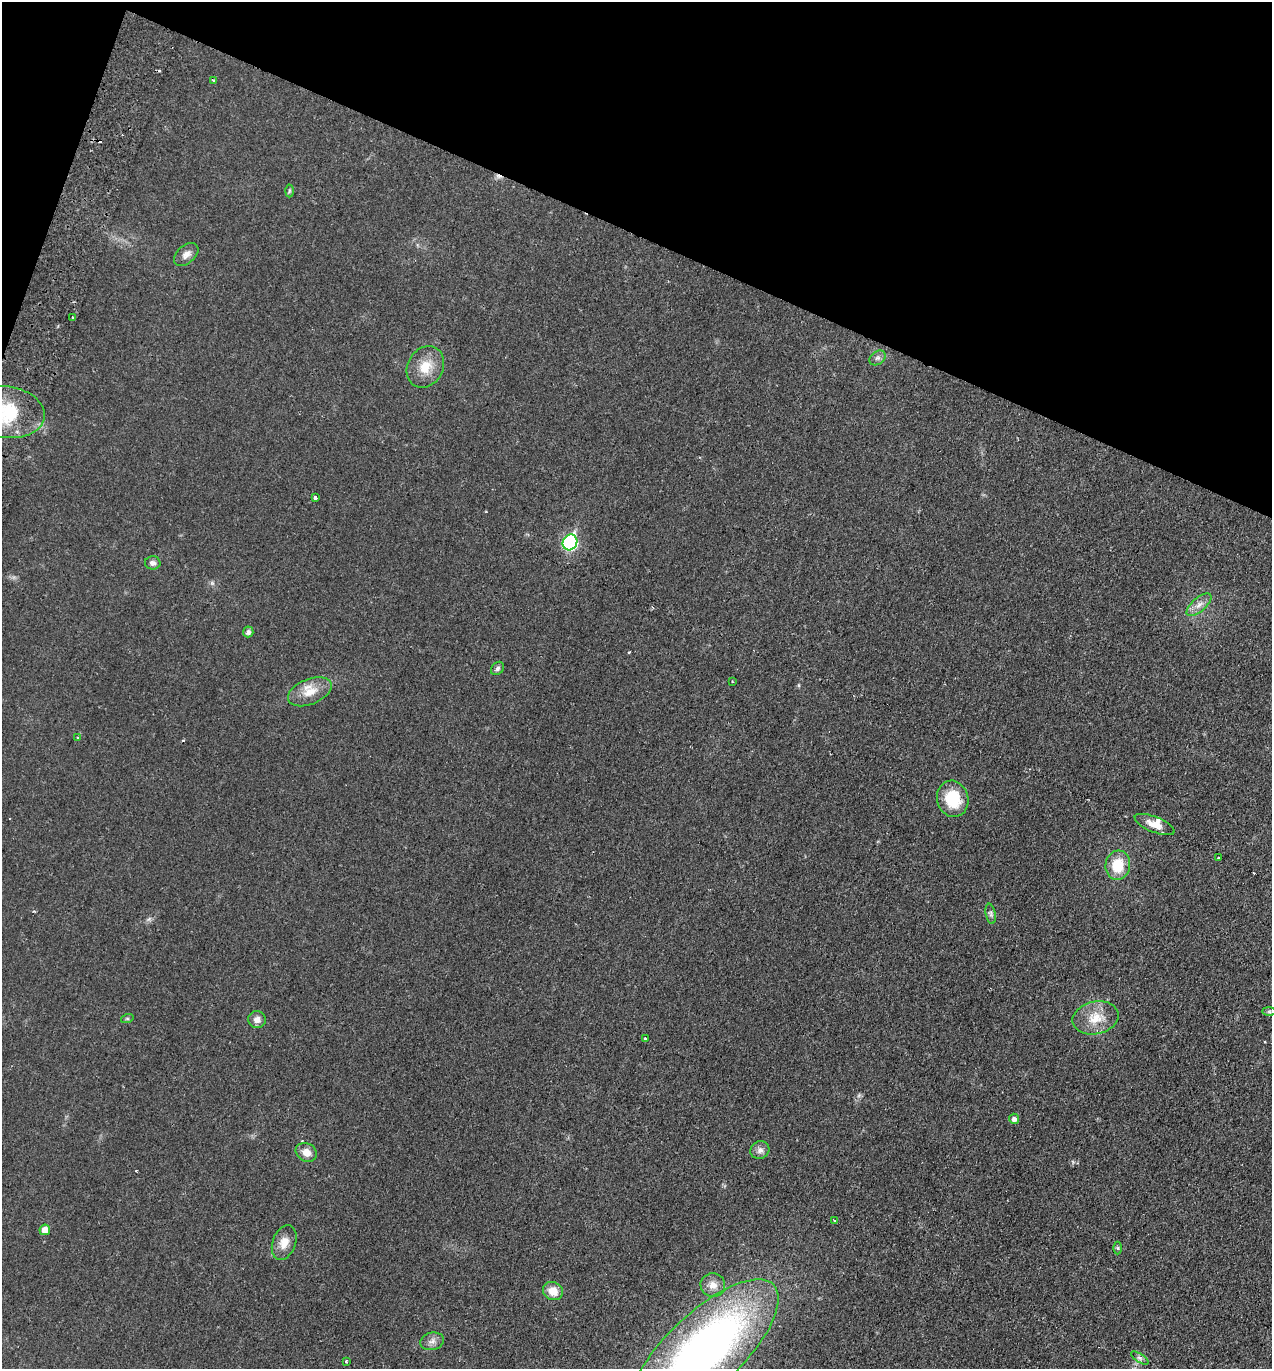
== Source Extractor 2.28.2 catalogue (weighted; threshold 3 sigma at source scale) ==
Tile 2 of 4 x 4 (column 2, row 1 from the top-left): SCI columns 1464-2733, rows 4129-5495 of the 5597 x 5520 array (HDU 1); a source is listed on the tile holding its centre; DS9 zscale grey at full resolution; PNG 1274 x 1371 px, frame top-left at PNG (2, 2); each listed source drawn as its Kron ellipse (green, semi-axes under 4 px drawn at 4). Shown black and unused: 19% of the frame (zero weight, under 2 of 3 exposures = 3% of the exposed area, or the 3 px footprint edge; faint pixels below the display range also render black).
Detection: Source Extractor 2.28.2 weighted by HDU 2 'WHT'; one run over the whole footprint, this tile lists its part. Background 0.0415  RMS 0.0052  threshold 0.0233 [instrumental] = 3 sigma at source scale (4.5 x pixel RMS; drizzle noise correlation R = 1.50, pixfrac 1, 0.05/0.05 arcsec/px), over >= 5 px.
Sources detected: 46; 6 cosmic-ray / hot-pixel residue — neither listed nor drawn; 1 inside a brighter listed object's ellipse — not listed separately; the other 39 listed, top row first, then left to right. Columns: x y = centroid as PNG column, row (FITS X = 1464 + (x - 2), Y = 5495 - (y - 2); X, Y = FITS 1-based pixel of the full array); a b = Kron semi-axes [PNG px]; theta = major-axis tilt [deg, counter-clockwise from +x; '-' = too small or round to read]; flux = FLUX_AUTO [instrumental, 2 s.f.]
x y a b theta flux
214 80 4 3 - 0.61
289 191 6 4 88 0.77
186 254 14 9 41 3
73 317 3 2 - 1.2
878 358 9 6 39 1.6
425 367 22 17 60 10
6 412 39 26 -8 36
315 498 4 3 - 1.4
570 542 8 7 - 71
153 563 8 6 -2 2
1199 605 15 6 41 3.5
248 632 5 5 - 1.7
497 668 7 5 48 1.2
732 681 3 2 - 0.33
310 692 23 12 22 8.5
78 738 4 3 - 0.84
953 799 18 15 -76 18
1154 824 21 7 -22 5.2
1218 857 3 3 - 1.2
1118 865 15 12 84 13
991 914 10 5 -79 1.2
1269 1012 7 4 -1 0.9
1095 1018 23 16 12 11
127 1019 6 4 18 0.69
257 1020 9 8 - 3
645 1039 4 3 - 0.88
1014 1119 5 5 - 2
760 1150 10 8 27 2.4
306 1152 11 9 -30 4.8
834 1220 4 2 - 0.41
45 1230 5 5 - 4.6
284 1243 18 11 69 5.8
1118 1248 6 4 -90 0.7
713 1285 12 12 - 4.4
553 1291 10 9 - 6.6
432 1341 12 8 15 2.8
705 1349 94 37 43 290
1140 1358 10 4 -33 1.2
346 1362 3 2 - 0.71
Isophote crosses this tile's border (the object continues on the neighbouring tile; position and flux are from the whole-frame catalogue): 2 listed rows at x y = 6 412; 705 1349